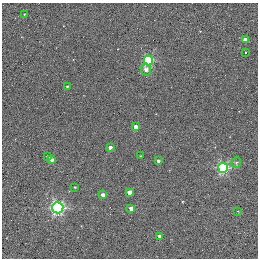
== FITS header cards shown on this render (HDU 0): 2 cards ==
NAXIS1  =                  256 / STANDARD FITS FORMAT
NAXIS2  =                  256 / STANDARD FITS FORMAT

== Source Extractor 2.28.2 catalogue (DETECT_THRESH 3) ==
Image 256 x 256 px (HDU 0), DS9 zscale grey, 1 PNG px = 1 image px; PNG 260 x 260 px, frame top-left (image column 1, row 256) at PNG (2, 3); each listed source drawn as its Kron ellipse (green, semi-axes under 4 px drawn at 4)
Background 0.237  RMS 4.9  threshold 14.6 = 3 sigma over >= 5 px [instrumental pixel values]
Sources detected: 21; all 21 listed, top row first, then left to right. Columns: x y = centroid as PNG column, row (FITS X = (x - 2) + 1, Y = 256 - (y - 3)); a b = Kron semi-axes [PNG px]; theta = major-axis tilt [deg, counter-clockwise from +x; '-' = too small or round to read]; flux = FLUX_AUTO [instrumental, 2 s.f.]
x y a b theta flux
24 14 2 2 - 220
245 40 3 3 - 2100
245 53 3 2 - 460
148 61 5 4 - 29000
146 69 6 5 - 1700
67 87 3 3 - 400
135 127 4 3 - 2800
110 147 3 3 - 1200
140 156 3 2 - 340
48 157 4 3 - 1000
51 160 4 4 - 1300
158 161 3 3 - 820
236 162 6 4 68 540
223 168 5 5 - 38000
75 187 3 2 - 290
129 192 4 4 - 2600
103 195 4 3 - 2600
58 208 6 5 - 61000
131 208 4 3 - 2600
238 211 2 2 - 210
159 236 3 3 - 1100

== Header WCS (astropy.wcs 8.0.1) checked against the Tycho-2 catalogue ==
Header WCS as astropy/WCSLIB reads it (applying the file's SIP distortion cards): RA---TAN-SIP/DEC--TAN-SIP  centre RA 20:00:38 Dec +22:42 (300.16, +22.70 deg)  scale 1.22 arcsec/px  FOV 5.2' x 5.2'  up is +79 deg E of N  parity normal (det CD < 0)
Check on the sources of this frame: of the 21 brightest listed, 3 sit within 1.5 arcsec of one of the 5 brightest Tycho-2 stars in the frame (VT <= 11.35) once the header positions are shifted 0.45 arcsec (0.39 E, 0.23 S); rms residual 0.43 arcsec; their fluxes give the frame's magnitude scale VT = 19.62 - 2.5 log10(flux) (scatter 0.17 mag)
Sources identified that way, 3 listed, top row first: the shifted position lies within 1.5 arcsec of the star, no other Tycho-2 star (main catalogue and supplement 1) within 3.0 arcsec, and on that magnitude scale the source's flux lands within +1.5 / -3 mag of the star's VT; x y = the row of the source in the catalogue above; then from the Tycho-2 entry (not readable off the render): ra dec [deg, ICRS J2000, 3 dp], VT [Tycho-2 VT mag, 2 dp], TYC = Tycho-2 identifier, HIP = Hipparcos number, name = IAU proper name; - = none
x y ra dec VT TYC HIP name
135 127 300.159 +22.702 11.00 2141-1346-1 - -
75 187 300.142 +22.678 11.35 2141-1182-1 - -
103 195 300.137 +22.687 11.25 2141-1124-1 - -